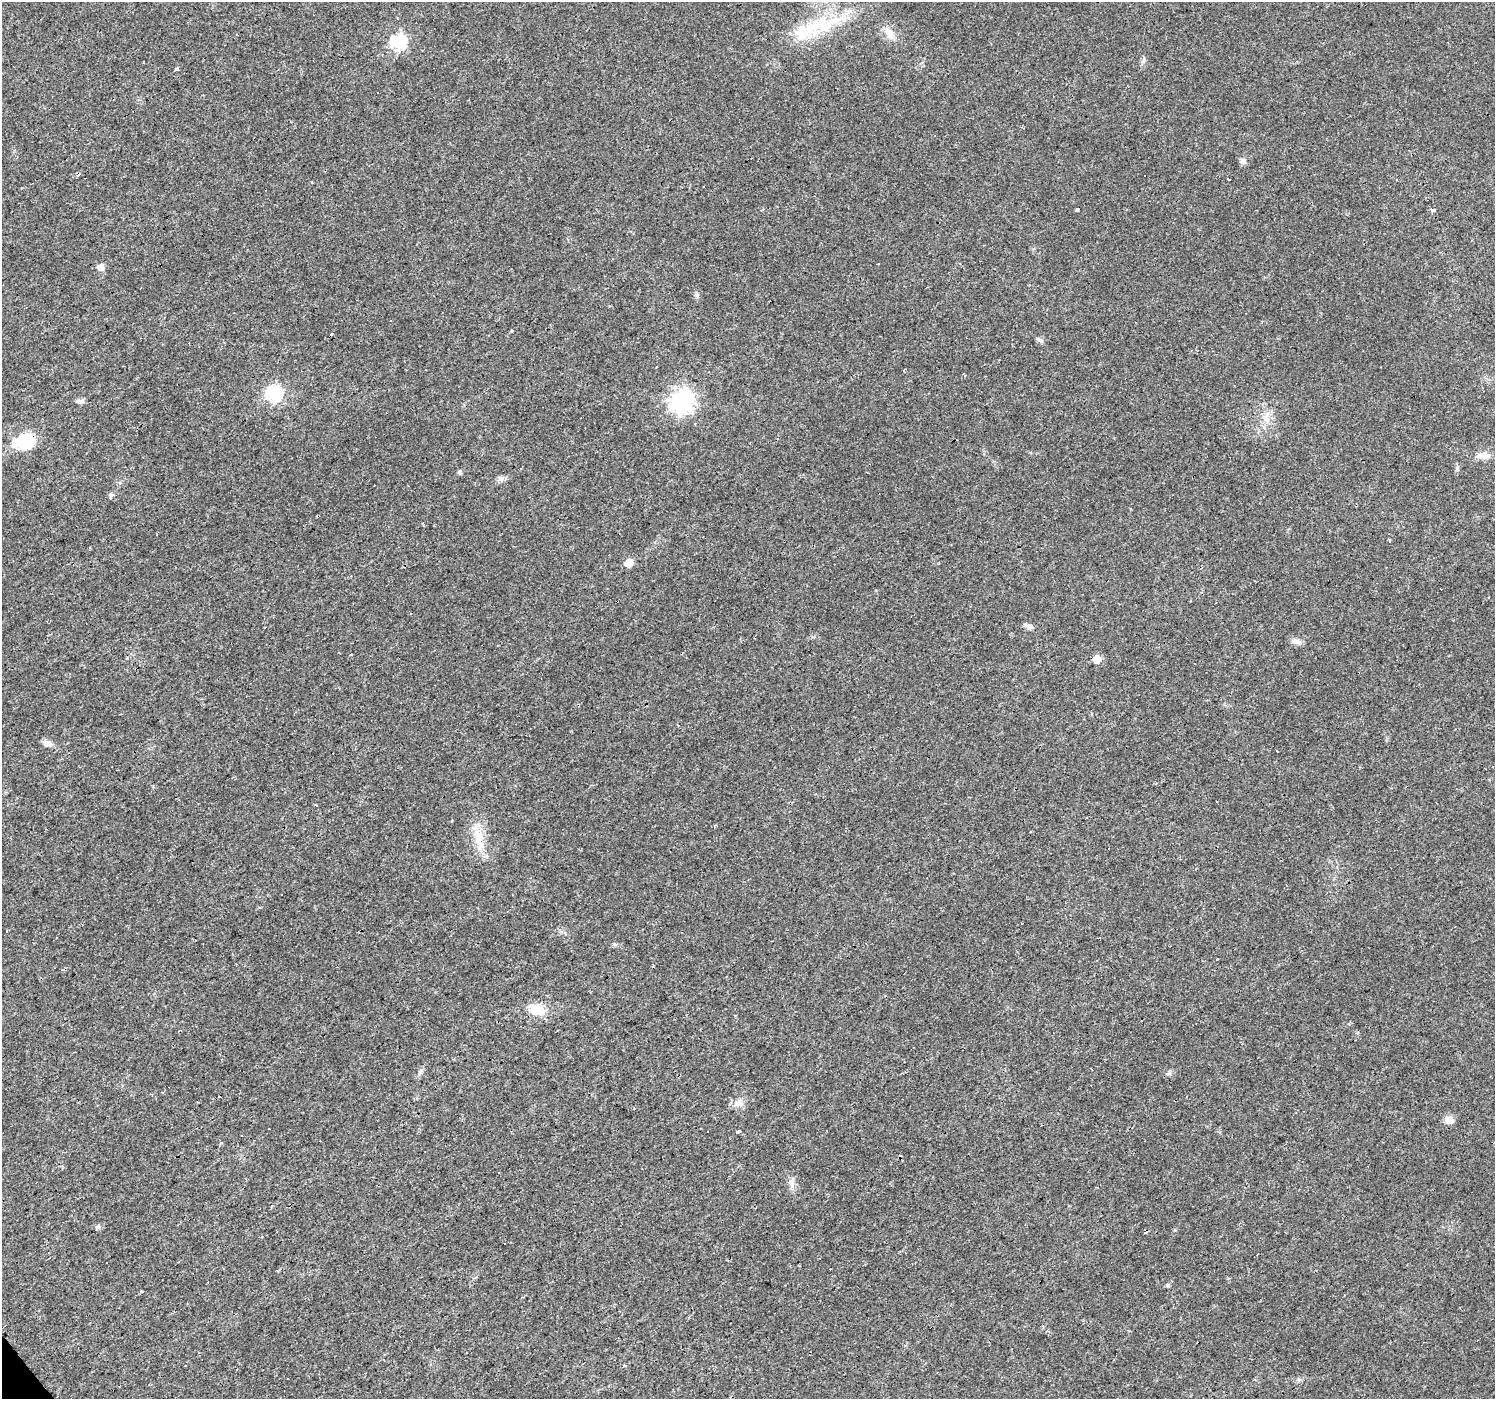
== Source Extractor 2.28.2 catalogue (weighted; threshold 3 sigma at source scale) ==
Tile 7 of 4 x 4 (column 3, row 2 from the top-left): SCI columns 2987-4479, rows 2928-4324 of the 5973 x 5915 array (HDU 1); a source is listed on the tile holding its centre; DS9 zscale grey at full resolution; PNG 1497 x 1401 px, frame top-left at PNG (2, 2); no overlay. Shown black and unused: <1% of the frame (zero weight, under 3 of 4 exposures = <1% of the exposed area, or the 3 px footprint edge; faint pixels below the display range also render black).
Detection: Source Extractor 2.28.2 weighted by HDU 2 'WHT'; one run over the whole footprint, this tile lists its part. Background 0.0154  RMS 0.0032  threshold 0.0144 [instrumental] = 3 sigma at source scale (4.5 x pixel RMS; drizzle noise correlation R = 1.50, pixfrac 1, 0.0396/0.0396 arcsec/px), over >= 5 px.
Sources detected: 75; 31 cosmic-ray / hot-pixel residue — not listed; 2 inside a brighter listed object's ellipse — not listed separately; the other 42 listed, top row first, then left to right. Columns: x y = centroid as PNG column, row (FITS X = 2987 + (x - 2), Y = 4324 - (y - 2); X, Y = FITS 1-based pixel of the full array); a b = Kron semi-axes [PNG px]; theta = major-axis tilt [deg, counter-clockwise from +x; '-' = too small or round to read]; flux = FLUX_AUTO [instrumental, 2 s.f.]
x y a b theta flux
812 27 38 18 40 14
890 33 18 9 -50 3.4
398 42 7 6 - 58
177 69 3 3 - 4.1
1243 161 8 7 - 1.1
1228 179 3 2 - 0.52
1077 209 4 3 - 2.5
1432 210 3 3 - 23
101 267 5 5 - 3.1
511 331 3 3 - 0.51
1039 340 9 5 -18 0.83
904 371 3 3 - 0.35
274 393 7 7 - 64
80 401 12 5 -1 1
682 401 8 8 - 200
1266 418 16 9 -82 3.2
25 441 20 13 17 17
1484 456 13 9 -7 2.8
459 472 5 5 - 0.52
110 495 6 6 - 0.68
90 548 3 3 - 1.2
629 563 6 5 - 8.1
1025 625 3 3 - 1.6
1029 627 9 7 0 1.2
1296 641 13 6 -12 1.4
1097 659 5 5 - 5.3
48 743 14 6 -13 1.6
478 836 21 13 -83 6.2
57 938 3 3 - 1.3
1217 959 3 3 - 0.58
537 1009 23 14 -30 5
420 1073 7 5 55 0.79
220 1097 2 2 - 0.28
737 1103 15 7 37 1.9
1449 1120 10 9 - 2.4
269 1129 3 2 - 0.42
739 1131 4 3 - 3.2
791 1183 14 6 -77 1.7
98 1226 6 5 - 0.63
1168 1285 5 5 - 0.58
141 1291 4 3 - 0.31
625 1365 3 3 - 1.5
Overlapping masked pixels (flux is a lower limit): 1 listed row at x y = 25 441
Unlisted compact peaks at least as high as the median listed source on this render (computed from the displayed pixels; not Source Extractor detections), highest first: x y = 697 295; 614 944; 502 478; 1457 468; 1175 1230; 1143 61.